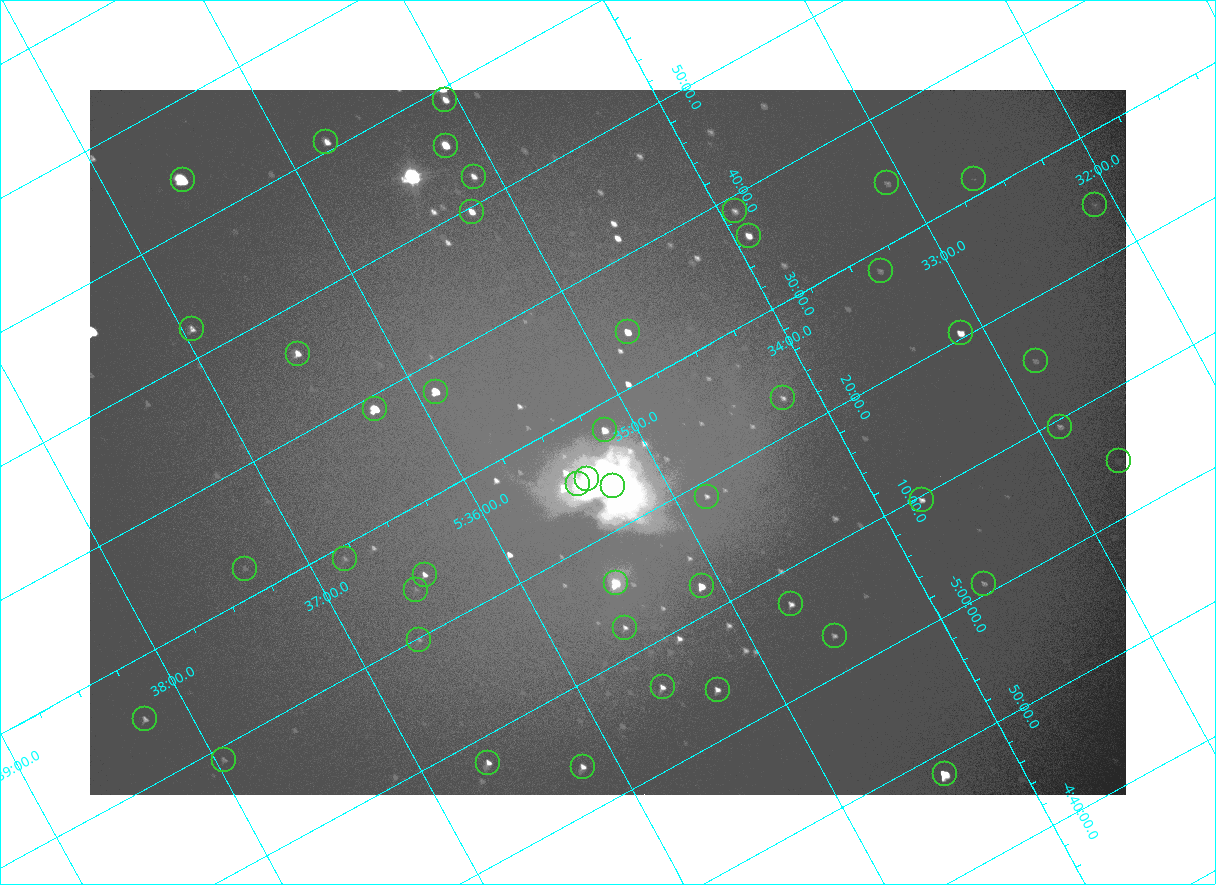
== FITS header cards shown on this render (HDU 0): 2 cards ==
NAXIS1  =                 2072
NAXIS2  =                 1410

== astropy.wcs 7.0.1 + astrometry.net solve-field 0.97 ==
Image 2072 x 1410 px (HDU 0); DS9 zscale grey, zoomed out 1/2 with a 90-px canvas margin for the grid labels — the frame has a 2x2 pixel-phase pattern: the four 2x2 pixel phases sit at different levels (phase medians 96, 101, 101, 170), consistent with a one-shot-colour (mosaic) sensor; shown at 1/2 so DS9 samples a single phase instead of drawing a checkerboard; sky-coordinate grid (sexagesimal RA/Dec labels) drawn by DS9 from the SOLVED WCS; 46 Tycho-2 reference stars matched to detected sources circled (green)
Header WCS: none
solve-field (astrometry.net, Tycho-2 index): SOLVED blind (the file carries no WCS)
Solved WCS: RA---TAN-SIP/DEC--TAN-SIP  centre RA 05:35:11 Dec -05:27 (83.79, -5.45 deg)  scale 2.55 arcsec/px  FOV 88.1' x 59.8'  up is -151 deg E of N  parity flipped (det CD > 0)
(file carries no celestial WCS; the grid is the blind solution)
Tycho-2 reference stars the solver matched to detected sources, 46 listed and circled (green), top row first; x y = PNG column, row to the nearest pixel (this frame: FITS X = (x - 90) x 2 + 1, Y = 1410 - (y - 90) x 2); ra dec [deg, ICRS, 3 dp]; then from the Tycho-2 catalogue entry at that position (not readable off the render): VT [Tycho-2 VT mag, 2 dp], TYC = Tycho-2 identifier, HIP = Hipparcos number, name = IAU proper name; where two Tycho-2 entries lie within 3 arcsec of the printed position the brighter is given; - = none
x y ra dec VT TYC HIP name
445 100 83.765 -5.984 8.95 4778-1377-1 - -
326 142 83.942 -6.013 8.95 4778-1351-1 - -
446 146 83.796 -5.927 7.42 4778-1370-1 - -
474 176 83.782 -5.869 9.11 4778-1381-1 - -
974 179 83.160 -5.522 11.78 4774-364-1 - -
182 180 84.147 -6.064 9.24 4778-1416-1 26345 -
887 183 83.271 -5.577 10.70 4774-816-1 - -
1095 204 83.027 -5.407 10.64 4774-422-1 - -
734 211 83.480 -5.647 10.11 4778-1380-1 - -
472 212 83.808 -5.827 8.43 4778-1364-1 - -
748 236 83.480 -5.607 8.83 4774-850-1 - -
880 271 83.339 -5.472 11.04 4774-874-1 - -
192 329 84.237 -5.873 9.58 4778-1063-1 - -
628 332 83.696 -5.571 8.07 4774-809-1 - -
960 333 83.281 -5.341 8.59 4774-473-1 26021 -
298 354 84.122 -5.770 8.64 4778-1069-1 - -
1036 360 83.207 -5.255 10.70 4774-524-1 - -
436 392 83.975 -5.628 7.32 4778-1369-1 - -
783 398 83.546 -5.382 10.28 4774-846-1 - -
375 409 84.063 -5.648 6.51 4778-1378-1 26314 -
1060 426 83.221 -5.156 10.21 4774-573-1 - -
604 430 83.791 -5.465 8.45 4774-849-1 - -
1118 461 83.172 -5.074 11.85 4774-505-1 - -
587 479 83.845 -5.416 5.03 4774-933-1 26235 -
578 484 83.860 -5.417 6.19 4774-934-1 - -
612 486 83.819 -5.390 5.06 4774-931-1 26221 -
706 496 83.708 -5.312 10.32 4774-810-1 - -
922 500 83.443 -5.161 9.67 4774-884-1 - -
345 558 84.202 -5.483 10.98 4774-806-1 - -
245 568 84.333 -5.539 12.01 4774-765-1 - -
424 574 84.113 -5.409 9.17 4774-855-1 - -
616 583 83.881 -5.267 6.87 4774-906-1 26258 -
984 584 83.422 -5.014 10.42 4774-457-1 - -
702 586 83.776 -5.204 7.81 4774-915-1 - -
416 590 84.134 -5.396 11.43 4774-904-1 - -
791 604 83.676 -5.121 9.49 4774-792-1 - -
625 628 83.899 -5.206 9.93 4774-829-1 - -
834 636 83.644 -5.052 10.20 4774-491-1 - -
419 640 84.164 -5.331 10.83 4774-799-1 - -
662 687 83.893 -5.106 9.35 4774-894-1 - -
718 690 83.826 -5.065 9.33 4774-830-1 - -
144 719 84.560 -5.420 9.92 4775-402-1 - -
224 760 84.489 -5.315 10.66 4775-366-1 - -
488 762 84.161 -5.131 9.25 4774-780-1 - -
582 766 84.046 -5.061 9.55 4774-762-1 - -
944 774 83.600 -4.804 6.81 4774-926-1 26137 -